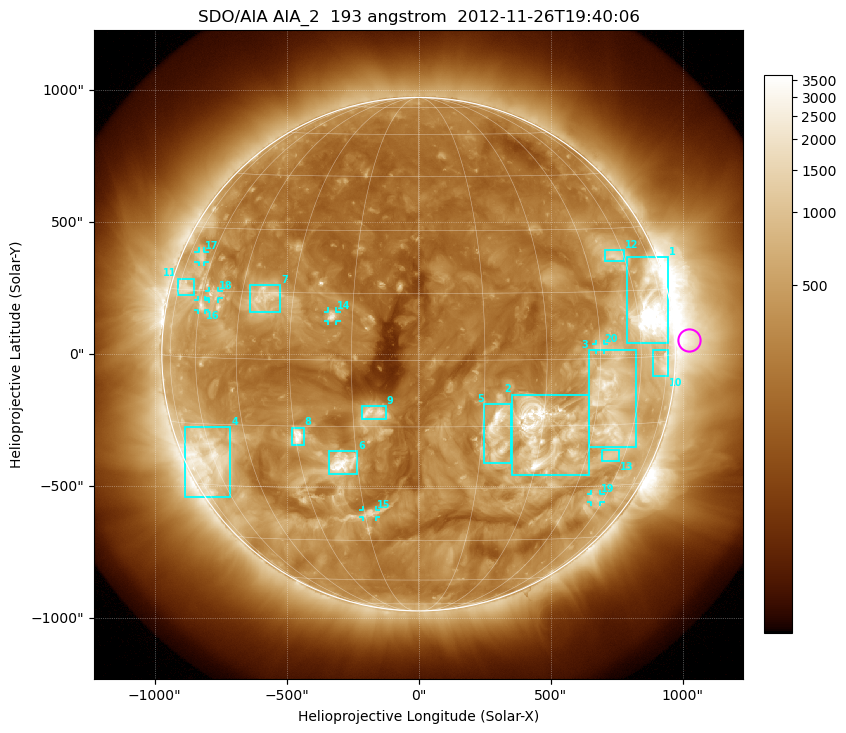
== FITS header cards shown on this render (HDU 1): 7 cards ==
TELESCOP= 'SDO/AIA'
INSTRUME= 'AIA_2'
WAVELNTH=                  193
WAVEUNIT= 'angstrom'
DATE-OBS= '2012-11-26T19:40:06.84'
CTYPE1  = 'HPLN-TAN'
CTYPE2  = 'HPLT-TAN'

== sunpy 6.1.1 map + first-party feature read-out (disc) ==
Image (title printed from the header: SDO/AIA AIA_2  193 angstrom  2012-11-26T19:40:06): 1024 x 1024 px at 2.4 arcsec/px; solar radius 973 arcsec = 405 px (full disc in frame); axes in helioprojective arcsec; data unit not stated in the header (colour bar unlabelled)
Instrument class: DISC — disc imager (sunpy class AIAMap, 193 A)
Bright regions (active regions / flare kernels): reference = the median radial profile (limb darkening/brightening removed); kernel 9 px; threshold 5 sigma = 716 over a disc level ~286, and >= 1.15x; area >= 12 px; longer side >= 10 px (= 24 arcsec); searched inside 0.97 R_sun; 20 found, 20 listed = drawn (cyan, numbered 1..; 7 of them under ~33 arcsec drawn as corner ticks so the feature stays visible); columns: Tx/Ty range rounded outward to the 5 arcsec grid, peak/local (2 s.f.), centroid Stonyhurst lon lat
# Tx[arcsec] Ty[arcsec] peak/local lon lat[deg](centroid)
1 790..945 40..370 19 +66 +10
2 350..645 -460..-150 14 +30 -16
3 645..825 -355..15 8.2 +49 -10
4 -885..-710 -540..-275 6.3 -63 -23
5 250..350 -415..-190 14 +19 -16
6 -340..-230 -455..-365 14 -19 -24
7 -640..-520 155..265 5.4 -38 +14
8 -480..-435 -345..-275 10 -29 -17
9 -215..-125 -250..-195 7.7 -10 -12
10 885..945 -85..20 4.5 +72 -2
11 -915..-850 225..285 4.7 -70 +15
12 705..780 350..395 4.4 +56 +23
13 695..760 -405..-365 3.8 +54 -22
14 -345..-310 125..160 7.4 -20 +10
15 -210..-160 -620..-590 5.6 -14 -37
16 -835..-805 165..205 5 -59 +12
17 -835..-810 350..390 3.8 -66 +23
18 -795..-755 210..240 3.7 -55 +14
19 650..690 -560..-530 3.5 +55 -33
20 670..700 15..40 4.2 +45 +3
Off-limb structures (1.02-1.3 R_sun): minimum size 162 px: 3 found; the strongest spans PA ~235..305 deg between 1.02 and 1.3 R_sun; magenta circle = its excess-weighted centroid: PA ~275 deg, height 1.05 R_sun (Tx ~1025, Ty ~55 arcsec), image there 4.6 x the reference